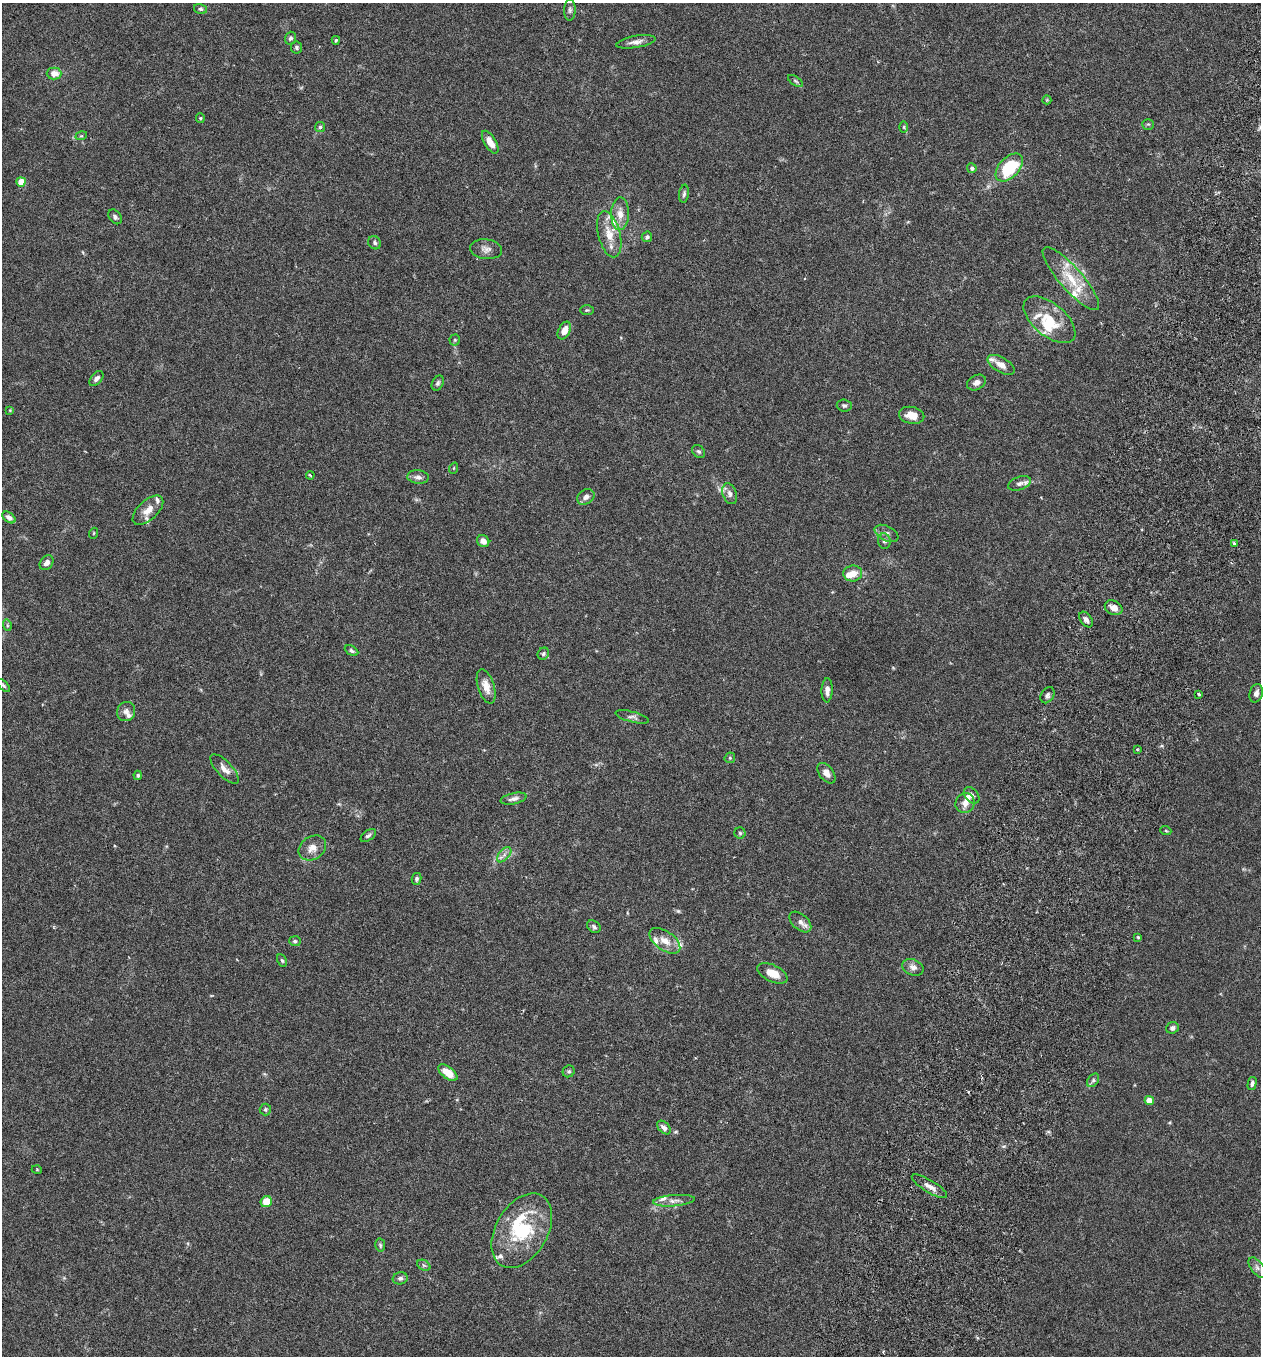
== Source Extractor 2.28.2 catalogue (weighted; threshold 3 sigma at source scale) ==
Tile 10 of 4 x 4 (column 2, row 3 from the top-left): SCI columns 1450-2708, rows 1382-2735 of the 5545 x 5468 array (HDU 1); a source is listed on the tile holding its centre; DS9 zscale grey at full resolution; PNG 1263 x 1358 px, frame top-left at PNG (2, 3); each listed source drawn as its Kron ellipse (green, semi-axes under 4 px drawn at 4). Shown black and unused: <1% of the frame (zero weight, under 3 of 6 exposures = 3% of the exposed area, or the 3 px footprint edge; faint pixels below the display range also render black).
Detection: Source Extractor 2.28.2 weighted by HDU 2 'WHT'; one run over the whole footprint, this tile lists its part. Background 0.0167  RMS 0.0019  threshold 0.00797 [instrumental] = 3 sigma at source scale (4.09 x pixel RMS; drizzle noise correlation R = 1.36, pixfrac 0.8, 0.05/0.05 arcsec/px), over >= 5 px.
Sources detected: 123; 2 too faint to see at this stretch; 2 inside a brighter object's white glare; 1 cosmic-ray / hot-pixel residue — neither listed nor drawn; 13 inside a brighter listed object's ellipse — not listed separately; the other 105 listed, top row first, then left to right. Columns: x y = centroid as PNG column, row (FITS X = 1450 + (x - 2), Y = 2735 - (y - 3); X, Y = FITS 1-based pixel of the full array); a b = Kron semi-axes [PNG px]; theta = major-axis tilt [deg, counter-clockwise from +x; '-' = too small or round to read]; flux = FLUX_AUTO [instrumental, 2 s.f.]
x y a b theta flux
201 9 7 5 -15 0.34
570 10 10 5 89 0.46
290 38 6 5 - 0.48
336 40 4 3 - 0.22
636 42 20 6 9 1
296 47 6 5 - 0.32
54 73 7 6 - 1.8
795 81 8 4 -34 0.33
1047 100 4 4 - 0.19
200 118 5 4 - 0.21
1148 124 6 5 - 0.27
320 127 5 5 - 0.33
904 127 6 4 90 0.21
81 136 6 3 17 0.21
490 142 13 6 -59 1.9
1009 167 17 10 47 11
972 168 5 4 - 0.54
21 182 4 4 - 2.5
684 194 9 5 83 0.39
620 214 16 9 89 1.9
115 217 8 5 -55 0.48
609 234 24 11 -75 3.2
647 237 5 5 - 0.44
375 243 7 6 - 0.39
486 249 16 9 -7 1.1
1071 279 40 11 -49 5.2
587 310 7 4 1 0.26
1049 320 31 16 -40 5.6
564 331 9 6 64 1.4
455 340 5 5 - 0.26
1001 365 15 7 -30 1.4
96 378 9 5 50 0.65
438 383 8 5 62 0.4
976 383 10 7 28 0.76
844 406 7 6 - 0.43
10 410 4 3 - 0.14
912 415 13 8 -11 1.8
699 451 7 5 -42 0.37
454 468 5 3 - 0.18
310 475 4 3 - 0.3
418 477 11 6 -5 0.73
1019 483 12 6 18 0.78
730 494 11 7 -69 0.78
586 497 9 7 33 0.78
148 510 19 9 43 1.9
9 517 7 4 -37 0.73
94 533 5 3 - 0.15
887 533 13 7 -27 0.82
483 541 6 5 - 1.1
884 541 7 6 - 0.53
1234 543 3 3 - 0.36
47 563 8 6 52 0.82
853 573 9 8 - 1.7
1114 608 9 7 -25 1.2
1086 619 9 5 -55 0.68
7 625 6 4 -73 0.24
352 651 7 4 -28 0.4
543 654 6 5 - 0.34
4 686 8 3 -45 0.28
486 686 18 8 -72 1.9
827 690 12 5 88 0.92
1256 693 9 6 75 0.69
1199 694 3 2 - 0.33
1047 695 9 6 57 0.56
126 712 10 9 - 0.85
632 717 17 5 -14 0.6
1138 750 3 2 - 0.19
730 758 5 5 - 0.25
225 769 19 7 -46 1.4
826 773 11 7 -53 1.1
138 775 4 4 - 0.3
972 795 9 6 -48 0.63
514 799 13 5 12 0.81
965 803 10 9 - 1.4
1166 831 5 3 - 0.19
740 833 5 5 - 0.3
368 835 9 5 36 0.42
312 848 14 11 34 1.6
504 855 9 5 50 0.65
417 879 6 5 - 0.37
800 922 13 7 -42 0.95
594 927 7 5 -34 0.51
1138 937 3 3 - 0.23
295 941 5 5 - 0.37
665 941 18 9 -35 2.1
282 960 6 4 -62 0.28
913 967 11 8 -23 0.94
772 973 16 8 -26 2.3
1172 1028 6 5 - 0.49
569 1071 6 5 - 0.34
448 1073 11 6 -37 3
1093 1080 7 5 54 0.38
1252 1083 7 4 76 0.43
1149 1101 5 4 - 2.8
265 1109 6 6 - 0.33
664 1127 8 5 -45 0.72
37 1170 5 3 - 0.15
929 1186 20 6 -31 1.2
674 1201 21 5 4 1.1
266 1202 6 5 - 2.9
522 1231 40 26 60 12
380 1245 7 5 -78 0.28
424 1265 7 5 -30 0.35
1257 1267 12 6 -53 0.72
400 1278 7 6 - 0.52